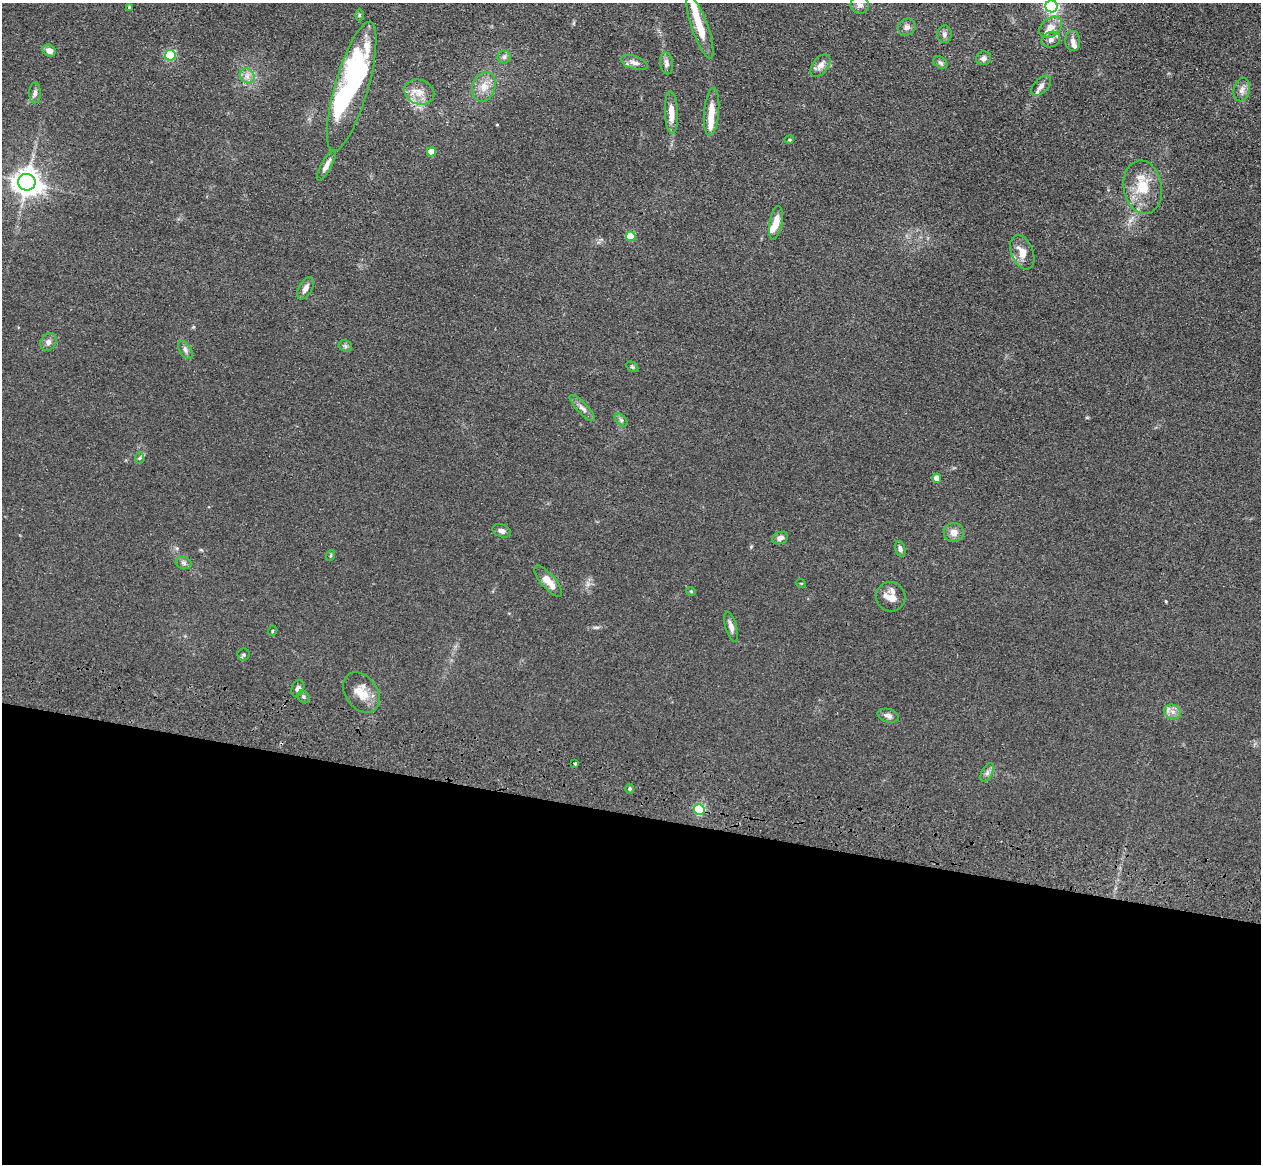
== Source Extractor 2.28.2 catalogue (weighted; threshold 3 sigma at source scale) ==
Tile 14 of 4 x 4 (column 2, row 4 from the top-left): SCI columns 1296-2554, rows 362-1523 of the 5109 x 5248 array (HDU 1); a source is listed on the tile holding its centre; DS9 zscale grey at full resolution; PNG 1263 x 1166 px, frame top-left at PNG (2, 3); each listed source drawn as its Kron ellipse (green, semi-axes under 4 px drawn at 4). Shown black and unused: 30% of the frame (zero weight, under 3 of 4 exposures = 6% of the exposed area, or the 3 px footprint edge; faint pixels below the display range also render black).
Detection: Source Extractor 2.28.2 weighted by HDU 2 'WHT'; one run over the whole footprint, this tile lists its part. Background 0.0611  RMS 0.0075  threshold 0.0338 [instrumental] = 3 sigma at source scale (4.5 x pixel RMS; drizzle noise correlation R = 1.50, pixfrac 1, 0.05/0.05 arcsec/px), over >= 5 px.
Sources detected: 74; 1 inside a brighter object's white glare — neither listed nor drawn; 7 inside a brighter listed object's ellipse — not listed separately; the other 66 listed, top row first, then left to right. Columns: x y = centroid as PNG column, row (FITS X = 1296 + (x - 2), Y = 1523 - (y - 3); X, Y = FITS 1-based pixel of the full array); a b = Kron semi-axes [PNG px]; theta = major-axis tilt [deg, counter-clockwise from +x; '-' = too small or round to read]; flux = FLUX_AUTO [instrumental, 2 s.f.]
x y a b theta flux
860 5 9 8 - 3.3
1051 6 6 6 - 180
129 7 3 3 - 0.59
359 15 6 4 -90 1.1
700 27 33 8 -71 19
907 27 9 8 - 3
1050 27 12 9 38 6.5
944 34 8 7 - 2.7
1051 40 9 7 24 3.6
1073 41 10 7 -84 3.4
49 51 7 6 - 4.1
170 55 5 5 - 61
504 57 6 6 - 2
984 58 7 7 - 2.5
634 63 14 6 -18 3.7
666 63 11 6 -83 3.4
940 63 8 5 -38 1.8
820 65 13 7 54 4.8
247 76 8 6 -46 3.6
352 86 67 16 74 140
1041 86 12 7 46 3.8
484 87 15 11 70 8.6
1242 90 12 8 77 3.8
419 92 15 12 -20 8.4
35 93 10 5 89 2.7
712 112 24 7 85 12
671 113 21 6 -87 9
789 140 5 3 - 0.7
431 152 4 4 - 13
326 166 17 5 61 4.6
27 182 9 8 - 740
1143 187 27 19 -80 21
776 223 17 6 79 9.2
631 236 5 5 - 22
1022 252 18 11 -68 8.7
305 288 12 6 61 4
48 342 9 7 58 2.9
345 346 7 5 -24 1.6
185 350 10 5 -55 2.3
632 367 6 4 -31 1
582 408 17 5 -46 3.7
621 420 7 4 -45 1.5
140 458 6 4 88 1
937 478 4 4 - 5.8
502 531 9 6 -21 3
954 532 10 9 - 5.2
780 538 8 6 22 3.4
900 549 8 5 -73 2
331 555 5 3 - 0.77
184 563 8 6 -18 1.9
548 581 20 7 -49 9.2
801 583 5 3 - 0.57
691 591 5 4 - 0.75
891 597 15 14 - 8.3
731 627 16 5 -75 3.9
272 631 5 3 - 0.66
244 655 6 6 - 1.4
298 688 9 6 66 2.2
361 693 22 16 -54 12
303 697 7 5 -45 1.4
1173 712 9 6 -35 3.6
888 716 11 6 -14 3
575 763 3 3 - 2.5
987 773 10 5 63 2.6
630 789 5 3 - 0.89
699 810 5 5 - 64
Overlapping masked pixels (flux is a lower limit): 1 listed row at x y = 699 810
Isophote crosses this tile's border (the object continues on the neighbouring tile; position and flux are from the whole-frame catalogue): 1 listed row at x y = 1051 6